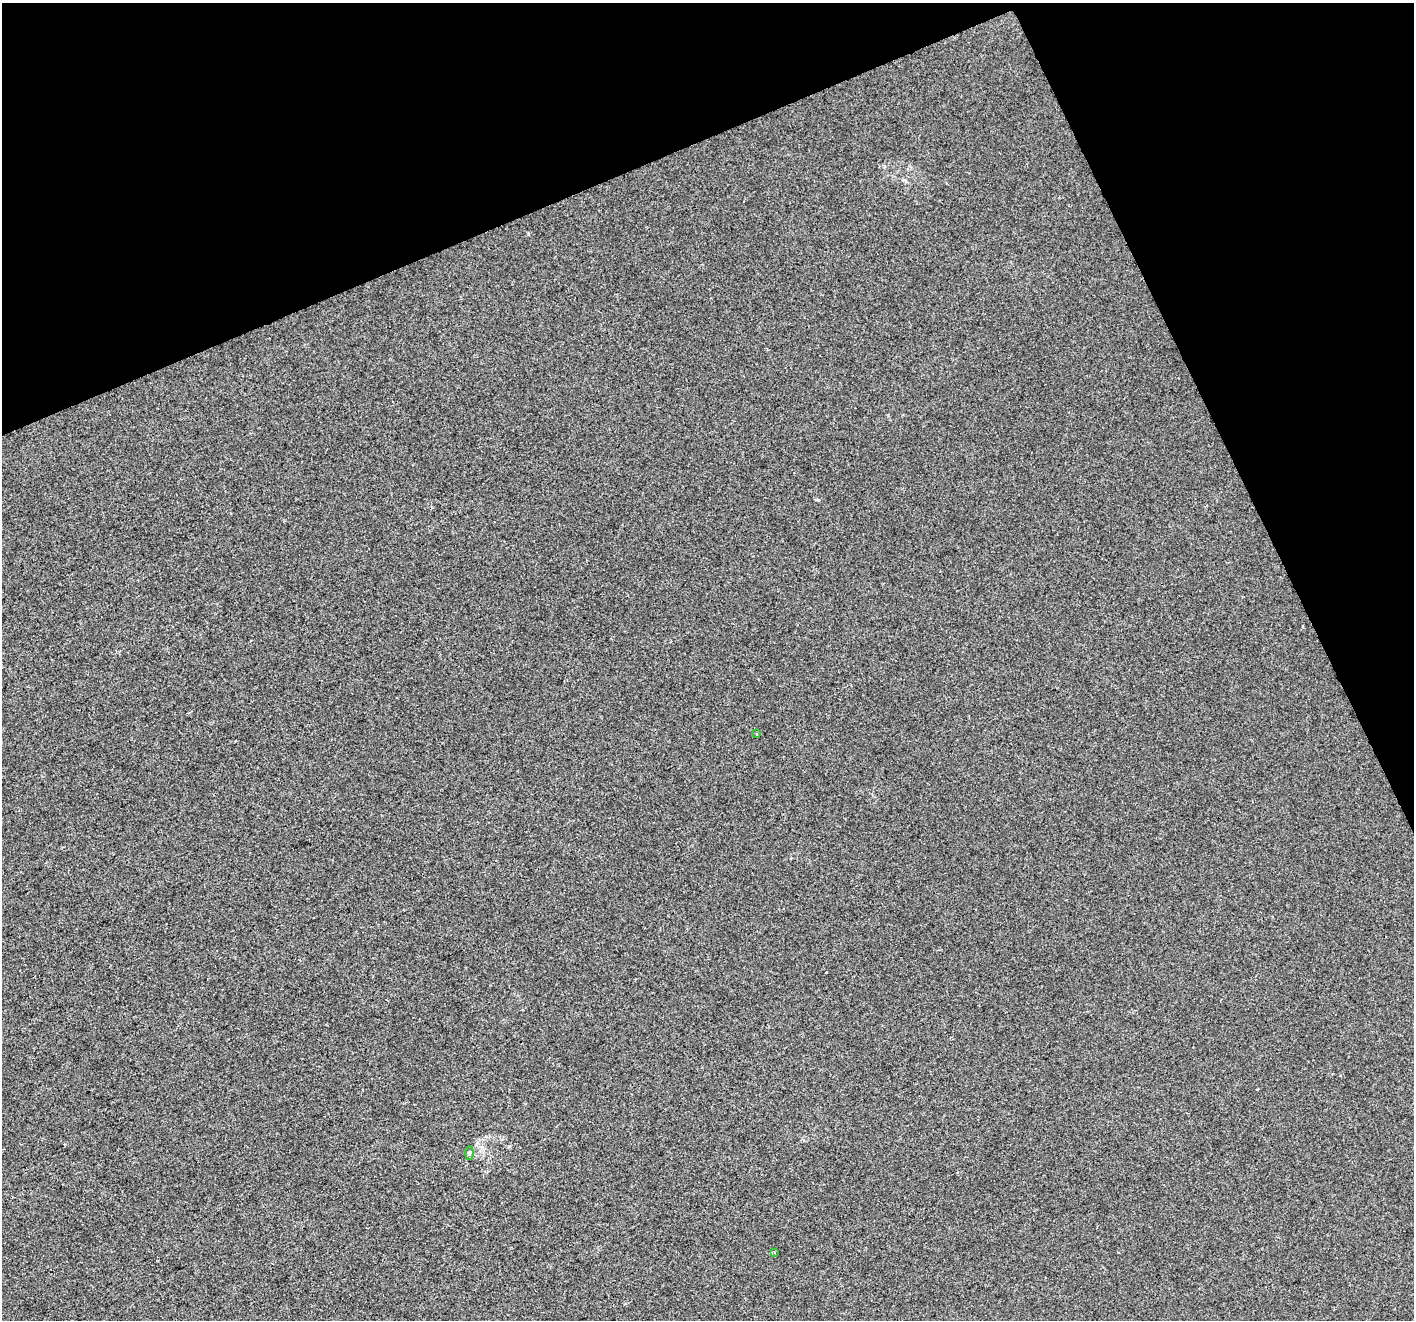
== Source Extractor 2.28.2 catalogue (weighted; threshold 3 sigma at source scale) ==
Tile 3 of 4 x 4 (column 3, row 1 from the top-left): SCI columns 2825-4236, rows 4102-5419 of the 5647 x 5507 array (HDU 1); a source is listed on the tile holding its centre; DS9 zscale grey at full resolution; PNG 1416 x 1322 px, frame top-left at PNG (2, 3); each listed source drawn as its Kron ellipse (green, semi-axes under 4 px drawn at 4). Shown black and unused: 21% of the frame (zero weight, under 2 of 3 exposures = <1% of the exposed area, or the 3 px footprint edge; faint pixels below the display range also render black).
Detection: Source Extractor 2.28.2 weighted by HDU 2 'WHT'; one run over the whole footprint, this tile lists its part. Background 0.00657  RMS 0.0046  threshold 0.0208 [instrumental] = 3 sigma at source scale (4.5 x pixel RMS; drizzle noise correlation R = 1.50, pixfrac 1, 0.0396/0.0396 arcsec/px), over >= 5 px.
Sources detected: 3; all 3 listed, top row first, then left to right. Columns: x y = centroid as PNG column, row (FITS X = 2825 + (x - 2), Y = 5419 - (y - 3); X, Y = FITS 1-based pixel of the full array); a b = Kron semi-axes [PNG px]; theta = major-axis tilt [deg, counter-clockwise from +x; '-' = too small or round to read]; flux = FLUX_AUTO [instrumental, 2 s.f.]
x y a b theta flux
756 734 3 2 - 0.53
469 1153 6 4 88 0.78
774 1252 3 3 - 0.5